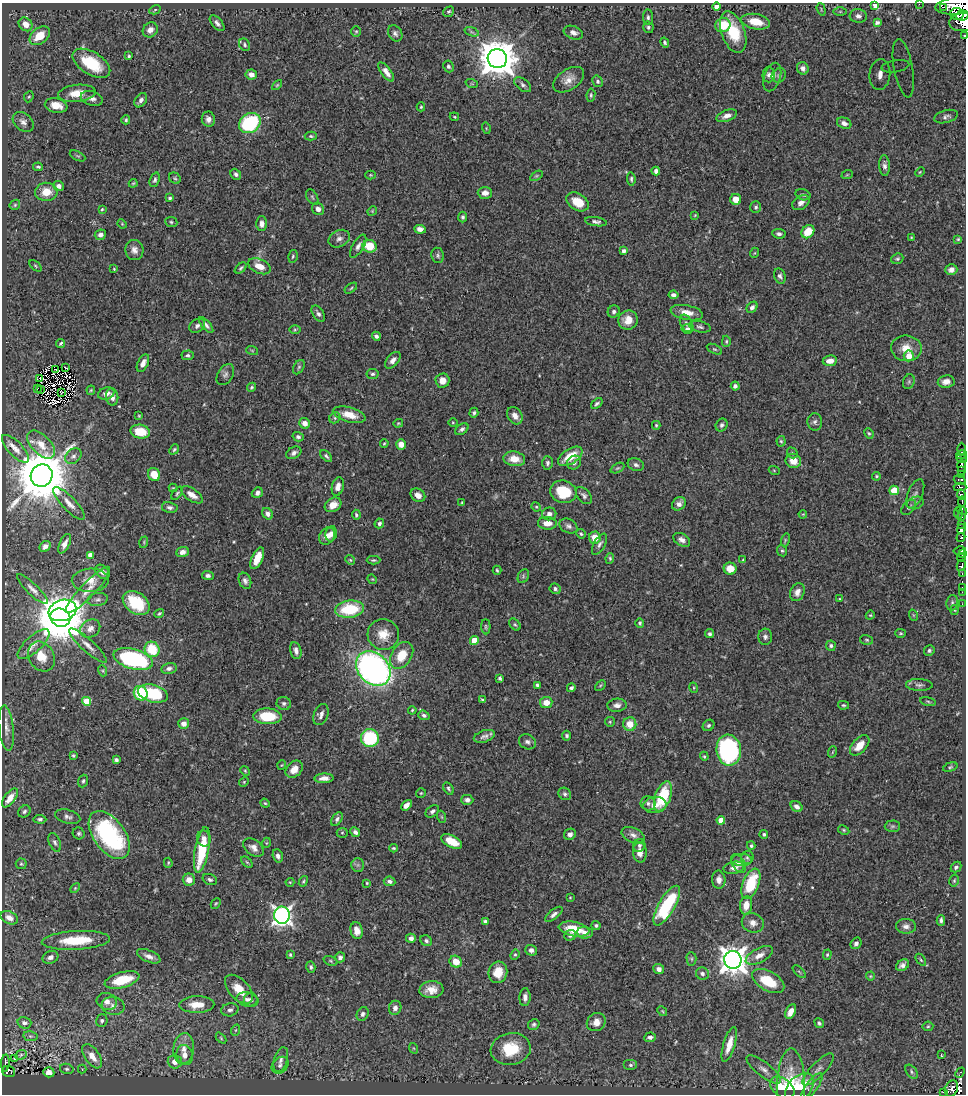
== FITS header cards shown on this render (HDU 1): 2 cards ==
NAXIS1  =                  964
NAXIS2  =                 1092

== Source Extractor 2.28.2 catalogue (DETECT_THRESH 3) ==
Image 964 x 1092 px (HDU 1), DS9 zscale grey, 1 PNG px = 1 image px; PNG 968 x 1096 px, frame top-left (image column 1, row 1092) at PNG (2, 3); each listed source drawn as its Kron ellipse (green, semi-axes under 4 px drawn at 4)
Background 0.696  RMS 0.018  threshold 0.0526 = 3 sigma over >= 5 px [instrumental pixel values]
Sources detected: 513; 7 with non-positive FLUX_AUTO (blend fragments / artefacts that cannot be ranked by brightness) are neither listed nor drawn; of the other 506, the 500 brightest by FLUX_AUTO listed and drawn (6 fainter detections omitted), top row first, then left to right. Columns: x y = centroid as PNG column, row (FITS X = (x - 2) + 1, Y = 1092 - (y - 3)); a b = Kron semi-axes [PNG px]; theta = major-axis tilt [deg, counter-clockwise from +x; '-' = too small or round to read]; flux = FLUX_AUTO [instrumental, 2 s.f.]
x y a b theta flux
919 4 2 2 - 1.6
875 5 4 3 - 1.8
956 6 20 8 5 1600
716 7 4 4 - 7.1
943 7 3 2 - 8600
821 9 6 3 -72 1.3
155 10 6 4 30 1.6
840 11 7 4 0 2.3
449 12 6 4 34 2.2
957 14 6 6 - 320
962 15 6 5 - 450
858 16 8 7 - 5.2
648 17 8 5 -84 2.6
756 22 15 7 -10 21
963 22 14 9 8 680
217 23 9 5 -48 4
877 23 4 3 - 1.6
25 24 7 6 - 12
723 25 8 7 - 28
648 27 6 5 - 2.3
150 30 8 7 - 7.5
356 31 5 5 - 1.6
472 32 7 3 -18 2
733 32 21 11 -70 40
395 33 8 6 -57 3.8
573 33 10 6 -21 6.5
40 36 11 7 39 25
964 36 3 2 - 96
665 42 5 4 - 2
245 45 6 5 - 2.3
129 56 3 3 - 1.8
497 58 10 9 - 3300
91 63 21 11 -32 49
448 66 6 5 - 2.4
895 66 14 6 9 10
803 68 6 5 - 4.5
903 68 29 9 -79 29
386 72 11 5 -53 8.5
251 74 5 5 - 6.4
880 74 15 10 84 18
769 75 7 6 - 4
779 75 8 6 46 2.9
772 77 15 8 72 7.2
569 80 17 10 33 11
598 81 6 4 -60 2.3
472 84 6 4 -19 1.4
277 85 6 3 45 1.5
523 85 10 5 -38 3.7
77 93 19 8 6 18
591 95 6 4 82 2
29 97 6 4 66 1.6
92 98 11 7 -18 6.5
141 100 8 5 55 4.5
56 105 11 7 -11 15
421 107 4 4 - 1.4
727 116 11 5 21 6.3
454 117 5 3 - 1.2
946 117 12 6 16 4
208 119 7 6 - 5.8
126 120 4 4 - 2
23 122 12 8 -40 6.4
250 123 11 9 36 99
844 123 7 5 -22 4.7
486 128 6 3 -73 1.1
311 136 6 4 -2 1.8
78 156 8 4 -26 2
885 166 10 5 -88 4.7
38 167 5 3 - 2.1
656 171 4 4 - 4.2
920 172 5 3 - 1.2
236 174 6 5 - 3.5
371 175 5 4 - 1.3
847 175 6 3 19 1.2
536 176 7 4 31 1.6
175 178 6 5 - 1.8
631 179 7 4 -85 2.1
155 180 7 4 70 2.9
133 183 4 3 - 1.3
59 186 5 5 - 6.6
46 192 11 9 3 19
485 193 7 6 - 7.5
803 195 7 5 -18 3
312 197 8 5 -60 1.9
170 198 4 4 - 2.6
736 199 5 5 - 12
578 202 12 8 -32 23
801 203 9 6 34 5.9
15 205 6 4 46 1.8
756 207 6 5 - 2.3
102 209 4 3 - 1.2
318 209 6 5 - 4.5
372 211 5 4 - 1.2
695 215 4 3 - 1
463 217 5 4 - 2.3
171 222 6 5 - 2
596 222 11 4 -8 3.4
122 224 5 4 - 1.3
262 224 7 5 -90 6.2
420 229 6 4 -7 6
808 232 7 5 48 24
779 234 7 5 -8 3.4
100 235 6 5 - 4.5
911 237 4 3 - 1.1
339 239 11 8 27 5.7
958 239 4 4 - 1.4
358 246 13 5 59 5.1
370 246 7 6 - 29
134 250 10 9 - 7.1
623 251 4 3 - 4
754 253 5 3 - 0.96
438 255 8 6 -81 2.9
293 256 6 4 74 1.8
897 259 6 5 - 1.8
36 266 7 3 -43 1.5
259 266 12 7 -23 13
241 268 7 4 40 2.1
114 269 4 4 - 1.1
951 270 6 5 - 5.2
780 276 8 5 -71 3.5
351 288 7 3 36 1.6
673 295 5 4 - 3.8
752 307 6 5 - 4
614 312 6 5 - 2.8
687 313 16 7 -11 12
318 314 9 5 -57 3.8
628 320 10 9 - 14
686 323 9 5 -67 3.3
206 325 10 4 -50 4
197 326 8 6 36 3.8
700 327 11 5 -13 3
688 329 6 4 8 3.1
295 330 6 4 1 1.6
376 336 4 4 - 3.4
726 341 6 4 88 1.6
61 343 4 3 - 1.8
906 348 15 13 -8 16
714 349 8 4 -26 2
252 350 6 3 -19 1.3
188 355 6 5 - 2.4
909 356 5 5 - 15
393 360 10 6 48 5.7
830 361 7 5 9 10
143 363 9 5 65 7.3
66 367 3 2 - 1.5
299 367 8 5 60 2.3
56 369 2 2 - 2
373 374 6 5 - 2.4
225 375 11 7 58 4.3
40 379 3 2 - 0.92
442 380 7 7 - 9.3
909 382 7 5 71 2.3
946 382 8 6 8 7.6
735 386 4 4 - 3.4
251 387 5 4 - 1.7
37 389 3 2 - 1.5
41 390 3 2 - 1.1
91 390 5 4 - 1.3
61 393 3 2 - 0.97
106 393 8 6 20 6.1
112 397 9 6 -83 8
597 404 7 4 39 2.4
474 413 5 4 - 2.6
349 415 17 7 -15 19
139 416 4 3 - 1.2
515 416 9 7 -56 6.8
335 418 6 5 - 2
453 422 4 3 - 0.97
815 422 8 7 - 3.6
304 423 6 5 - 6.5
398 423 5 3 - 1.3
656 425 4 3 - 1.4
722 425 7 5 57 3
462 429 7 5 33 3.4
140 432 10 7 -12 31
869 433 5 4 - 1.8
298 437 5 4 - 2.6
781 441 5 4 - 1.7
384 443 4 3 - 1.3
401 444 5 5 - 9.8
41 445 17 9 -47 17
15 449 18 7 -46 10
174 449 5 4 - 1.8
962 449 6 3 90 35
294 453 8 5 30 4.6
792 453 6 5 - 1.7
961 455 6 3 13 55
73 456 9 7 44 4.6
326 456 7 4 -43 2.6
570 456 14 7 32 25
514 459 11 7 -8 15
962 459 5 2 - 15
793 461 8 7 - 11
547 463 7 5 -88 3.3
574 463 7 6 - 4
636 465 8 6 -21 3.6
961 466 6 3 89 200
617 468 7 4 26 1.9
774 470 5 3 - 1.1
962 470 3 2 - 170
962 474 3 2 - 110
154 475 7 6 - 19
42 476 11 10 - 8300
876 476 4 4 - 1.7
960 480 6 5 - 90
338 487 9 6 76 7.5
960 487 6 3 -2 150
173 488 4 4 - 1.1
894 490 5 4 - 37
563 492 13 11 -15 43
177 493 7 4 53 2
257 493 6 5 - 4.1
915 494 15 7 67 6.2
961 494 5 4 - 240
192 495 12 6 -34 10
418 495 8 6 -34 6.9
584 496 10 6 -50 3.7
462 502 4 2 - 1.3
962 502 5 2 - 10
69 503 21 6 -47 10
915 503 8 6 18 3.6
679 504 7 6 - 5.7
333 505 9 6 31 12
170 507 8 5 -12 3.6
536 507 5 4 - 1.3
909 507 9 5 48 3.4
962 510 5 4 - 140
958 513 6 3 -84 38
268 514 6 5 - 5.5
549 514 7 6 - 5
803 514 4 3 - 1
962 514 7 3 83 87
356 515 5 4 - 2.1
379 523 5 4 - 3
547 523 9 6 -3 10
962 524 3 2 - 44
568 526 9 7 -28 4.1
961 529 5 3 - 310
331 534 8 5 79 6.4
581 534 5 4 - 2
327 536 9 7 54 8.3
595 538 6 6 - 17
961 538 4 3 - 270
682 540 9 6 -31 5.2
785 540 6 4 73 1.8
144 542 6 3 73 1.3
65 544 10 5 66 6
599 544 11 5 59 4.4
45 546 6 5 - 4.3
782 551 6 5 - 1.9
960 551 6 2 12 4.1
182 552 6 5 - 5.1
962 554 3 2 - 42
90 555 4 4 - 10
961 557 4 2 - 35
257 558 11 5 67 15
610 558 5 4 - 1.8
743 559 4 3 - 0.92
350 560 5 4 - 1.5
373 560 7 4 1 1.9
961 565 6 4 63 90
730 569 6 6 - 14
497 570 5 3 - 1.4
102 572 8 6 -45 5.7
962 573 3 2 - 16
208 576 6 4 -5 3.3
523 576 7 5 63 2.2
372 579 5 4 - 1.1
90 580 18 11 2 15
245 581 8 6 -69 4.3
962 587 2 2 - 2.9
33 589 20 5 -44 6.6
555 589 6 5 - 3.3
88 590 31 7 46 15
797 592 9 7 68 6.6
962 592 2 2 - 8.2
98 599 10 6 10 3.7
840 599 3 3 - 1.2
136 603 15 10 -36 48
952 603 8 5 77 2.5
962 604 2 2 - 7.1
350 609 14 8 7 57
62 610 14 10 18 420
954 610 5 3 - 0.95
159 613 5 3 - 1.6
870 615 4 4 - 1.4
913 615 6 3 -71 1.3
60 618 10 9 - 6600
640 623 5 4 - 1.7
515 624 7 4 -48 1.9
486 627 7 4 -87 1.8
90 628 10 8 33 8.5
901 633 5 4 - 1.6
383 634 15 15 - 22
710 634 4 4 - 2.9
765 637 8 7 - 3.6
474 640 4 4 - 26
867 640 7 5 -16 2
33 644 20 8 43 12
88 645 25 6 -42 10
831 646 5 5 - 2.8
152 649 8 7 - 41
929 650 5 5 - 2.6
296 651 9 5 -76 5.1
402 655 15 10 56 27
41 656 16 12 -58 21
133 659 20 10 -15 170
169 668 8 5 12 4
373 669 19 15 -46 490
103 671 6 3 -72 1.5
500 678 4 3 - 2.5
537 685 4 3 - 2.5
600 685 6 4 45 1.5
919 685 13 6 -2 4.4
571 688 4 4 - 2.6
694 688 5 3 - 1.3
141 693 7 6 - 52
153 693 15 8 -15 72
483 700 4 3 - 2.3
87 701 4 4 - 37
928 701 8 3 -12 1.6
284 703 7 6 - 3
546 703 6 6 - 13
617 705 9 6 4 5.5
843 705 5 4 - 1.5
412 710 4 3 - 1.3
321 715 11 7 66 6.5
424 715 6 4 -20 3.2
267 716 14 8 -2 43
610 722 5 4 - 1.4
184 724 5 5 - 6.1
630 724 7 6 - 16
709 725 6 5 - 2.5
6 728 23 7 -84 10
484 736 11 6 18 5
567 736 5 4 - 2.4
370 738 9 9 - 85
527 742 9 7 -28 4.1
860 745 12 7 48 16
729 750 15 12 -81 220
832 752 6 3 70 1.3
73 755 4 3 - 1.5
704 756 4 4 - 1.9
116 760 4 4 - 3
282 765 5 3 - 0.94
950 767 7 4 17 1.8
294 769 10 7 45 11
245 771 5 4 - 1.4
324 778 10 4 2 7.3
83 781 6 4 71 2.1
244 782 5 4 - 1.3
448 788 6 4 -55 2.3
421 793 5 5 - 1.4
565 794 7 6 - 2.8
663 796 15 8 70 51
10 798 11 5 52 14
467 800 6 5 - 4.2
265 803 5 4 - 1.5
648 803 7 7 - 3.7
406 805 6 4 47 6.8
655 805 11 8 7 9.1
797 806 6 5 - 5.1
24 811 6 5 - 2.8
432 811 7 5 37 3.6
68 817 13 7 -15 4.6
442 817 6 4 -71 1.6
40 819 6 4 -4 2.5
337 819 7 4 57 3.1
721 820 4 4 - 14
892 826 8 5 1 2.4
844 830 6 4 -28 1.5
355 832 5 4 - 4.1
79 833 6 5 - 2.4
342 833 5 5 - 1.6
570 834 6 5 - 4.3
764 834 4 4 - 1.9
109 835 27 15 -54 160
633 835 12 7 -24 5.8
204 838 8 7 - 7
452 841 11 6 -28 20
55 842 10 5 -67 3.5
266 843 5 3 - 1
639 845 6 6 - 2.9
751 846 4 3 - 1.8
253 847 11 7 -38 6.5
393 848 4 3 - 1.7
202 850 23 7 79 60
640 852 10 7 -86 9.4
278 856 7 5 -73 4.4
747 857 7 6 - 2.3
742 860 10 6 1 4.1
247 862 7 4 -45 1.8
168 863 5 4 - 1.3
21 864 5 5 - 1.9
738 864 10 6 -60 4.3
358 865 6 6 - 3.1
956 867 6 4 45 2.9
734 868 10 6 11 5.8
189 880 6 6 - 8
210 880 7 5 -19 2.8
719 880 9 6 -86 6.6
303 881 5 4 - 1.6
390 881 6 4 -9 4
954 881 6 4 75 1.8
290 882 4 4 - 1.2
367 883 3 3 - 1.1
751 884 16 8 68 53
75 888 6 3 45 1.3
570 897 3 2 - 0.97
216 903 5 3 - 1.3
746 905 9 6 81 14
667 906 22 8 60 100
554 914 10 4 39 4.1
282 915 8 8 - 540
9 918 9 6 -27 8.6
941 920 5 4 - 2.9
485 922 4 3 - 3.2
753 923 11 9 -23 8.4
596 925 4 4 - 2
906 926 10 7 -4 5.4
574 929 15 7 -10 30
357 931 8 6 -77 9.7
585 933 8 6 -5 7.2
570 935 6 5 - 3.3
411 938 5 4 - 5.5
76 940 34 9 3 43
426 941 6 5 - 2.7
856 943 6 5 - 4.2
531 950 6 5 - 4
290 955 4 3 - 1.8
515 955 5 4 - 1.7
759 955 15 7 28 9.9
827 955 5 4 - 1.6
149 956 12 6 -23 7.3
50 957 8 6 20 4.7
340 957 5 5 - 4
691 959 7 5 -87 2
733 960 9 8 - 1400
921 960 7 3 -54 1.8
330 961 7 4 -20 1.8
456 962 6 5 - 14
903 965 7 5 35 5.1
311 967 6 4 -73 2.6
659 969 5 5 - 5.6
498 972 11 9 74 19
799 972 8 3 -45 1.4
702 973 6 6 - 4
870 976 4 4 - 1.3
122 980 18 7 16 45
768 981 18 9 -29 42
239 989 17 10 -47 20
431 990 12 8 5 12
525 997 9 5 87 5.4
248 999 11 7 -11 6.4
251 1000 7 6 - 4
107 1001 10 8 -17 7.3
197 1005 17 8 1 20
113 1006 11 9 -13 7.9
395 1008 7 6 - 5.2
230 1010 9 6 12 4
662 1011 5 4 - 1.5
791 1012 8 4 63 11
363 1014 7 5 60 3.6
102 1021 6 5 - 2.6
596 1022 10 8 39 11
24 1023 7 5 -15 4.2
819 1023 5 4 - 2.1
534 1024 6 5 - 2.6
928 1026 5 5 - 1.7
236 1030 6 3 70 1.4
30 1036 7 5 -10 2.8
650 1037 6 4 5 4
221 1038 6 4 -47 1.5
729 1045 18 5 73 16
413 1048 5 3 - 1.1
184 1049 15 10 83 13
511 1049 20 16 9 46
941 1054 4 3 - 3.6
21 1055 6 4 23 1.8
185 1055 10 8 -74 8.5
92 1056 14 7 -55 13
14 1058 3 2 - 1.3
281 1060 13 6 72 6.5
175 1062 7 7 - 9.6
5 1063 8 4 87 64
280 1065 9 7 44 4.8
630 1065 7 5 0 2.7
67 1069 7 5 -14 2.3
82 1069 4 4 - 1.1
818 1069 21 7 46 8
764 1070 21 7 -38 8.6
9 1071 6 5 - 43
49 1072 5 5 - 5.7
912 1072 8 5 -53 2.4
960 1073 5 3 - 2.4
812 1086 16 6 54 5.1
782 1088 13 9 -38 29
791 1088 39 14 90 42
800 1088 17 11 44 34
951 1089 8 6 61 200
943 1092 4 3 - 9.3
At the frame edge (FLAGS 8, measured only in part): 5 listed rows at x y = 919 4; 956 6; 962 15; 963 22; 964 36
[6 fainter detections neither listed nor drawn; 7 non-positive-flux detections neither listed nor drawn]